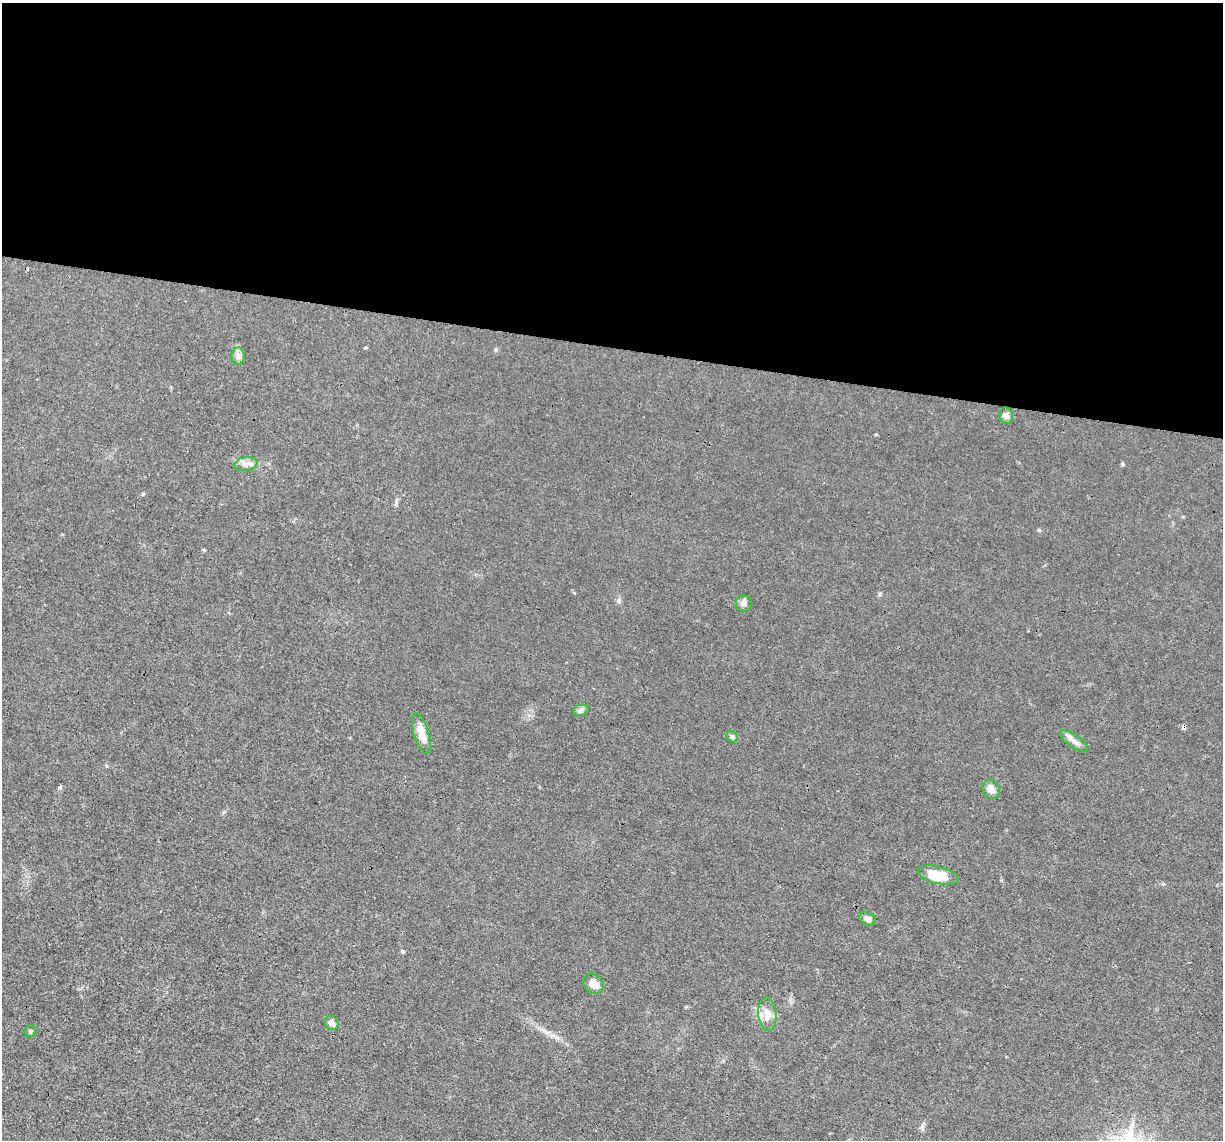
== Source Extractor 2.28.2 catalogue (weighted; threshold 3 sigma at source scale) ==
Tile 3 of 4 x 4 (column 3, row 1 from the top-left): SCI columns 2442-3662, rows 3650-4787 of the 4882 x 4908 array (HDU 1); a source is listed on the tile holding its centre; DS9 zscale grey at full resolution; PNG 1225 x 1142 px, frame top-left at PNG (2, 3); each listed source drawn as its Kron ellipse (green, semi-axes under 4 px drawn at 4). Shown black and unused: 30% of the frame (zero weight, under 3 of 4 exposures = <1% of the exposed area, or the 3 px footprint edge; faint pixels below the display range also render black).
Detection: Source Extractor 2.28.2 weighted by HDU 2 'WHT'; one run over the whole footprint, this tile lists its part. Background 0.012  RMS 0.003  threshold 0.0136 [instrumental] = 3 sigma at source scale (4.5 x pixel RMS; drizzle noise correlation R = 1.50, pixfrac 1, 0.05/0.05 arcsec/px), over >= 5 px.
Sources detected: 18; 2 cosmic-ray / hot-pixel residue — neither listed nor drawn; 1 inside a brighter listed object's ellipse — not listed separately; the other 15 listed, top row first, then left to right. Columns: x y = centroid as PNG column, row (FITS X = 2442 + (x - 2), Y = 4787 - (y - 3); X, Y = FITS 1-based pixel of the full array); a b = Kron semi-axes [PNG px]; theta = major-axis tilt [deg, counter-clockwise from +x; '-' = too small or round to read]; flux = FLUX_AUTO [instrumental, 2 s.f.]
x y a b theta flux
238 356 8 7 - 1.2
1006 416 8 7 - 1.4
246 464 11 7 7 1.5
744 603 8 8 - 0.97
581 710 8 5 18 0.75
421 734 21 7 -73 3.9
732 737 6 5 - 0.57
1074 741 16 6 -35 1.7
991 789 10 8 -54 2.2
938 875 21 8 -14 8.1
868 919 9 6 -23 1.2
594 984 11 9 -44 2.7
767 1014 16 9 -84 2.6
331 1023 7 6 - 1.7
30 1031 6 5 - 0.59
Unlisted compact peaks at least as high as the median listed source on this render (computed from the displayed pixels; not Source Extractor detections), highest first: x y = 1122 464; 204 550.